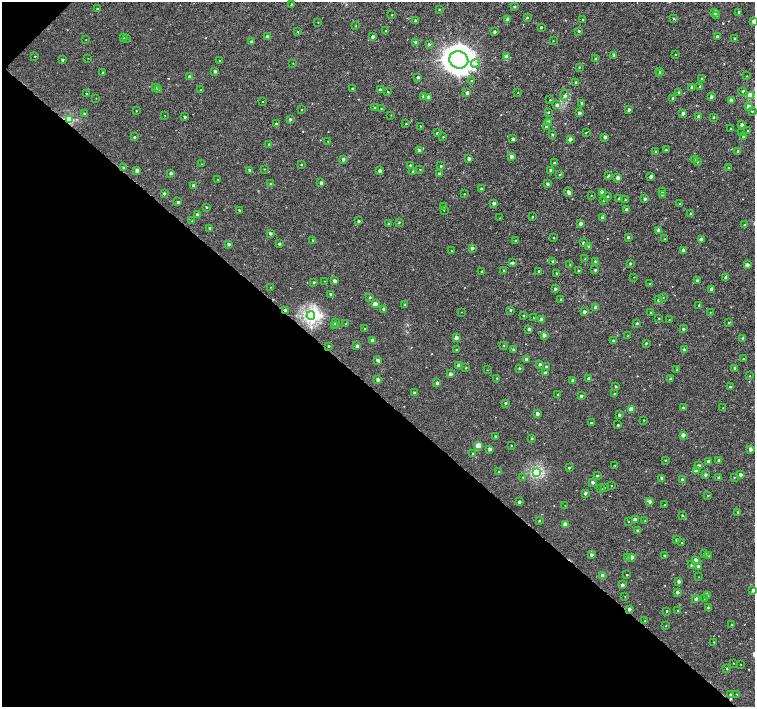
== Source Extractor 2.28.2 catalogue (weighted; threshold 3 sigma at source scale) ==
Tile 9 of 4 x 4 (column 1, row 3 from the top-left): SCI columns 80-1584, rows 1686-3094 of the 6099 x 6099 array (HDU 1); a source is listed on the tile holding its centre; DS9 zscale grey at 2 x 2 block average (1 PNG px = mean of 2 x 2 image px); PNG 757 x 709 px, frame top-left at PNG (2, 2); each listed source drawn as its Kron ellipse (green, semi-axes under 4 px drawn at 4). Shown black and unused: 45% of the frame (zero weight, under 3 of 6 exposures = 3% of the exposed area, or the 3 px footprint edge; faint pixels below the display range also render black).
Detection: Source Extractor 2.28.2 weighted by HDU 2 'WHT'; one run over the whole footprint, this tile lists its part. Background 2.24e-04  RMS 0.0012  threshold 0.00491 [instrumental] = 3 sigma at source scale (4.09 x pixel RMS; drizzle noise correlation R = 1.36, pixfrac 0.8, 0.0396/0.0396 arcsec/px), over >= 5 px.
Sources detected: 382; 2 cosmic-ray / hot-pixel residue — neither listed nor drawn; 1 coinciding with a brighter row at this scale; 1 inside a brighter listed object's ellipse — not listed separately; the other 378 listed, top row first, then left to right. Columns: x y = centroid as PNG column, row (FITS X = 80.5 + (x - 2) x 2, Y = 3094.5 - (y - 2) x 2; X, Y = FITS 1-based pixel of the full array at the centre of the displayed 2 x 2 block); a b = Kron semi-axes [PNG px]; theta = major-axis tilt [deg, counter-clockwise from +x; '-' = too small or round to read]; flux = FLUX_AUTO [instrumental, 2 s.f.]
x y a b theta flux
291 4 2 2 - 0.19
515 7 3 2 - 0.3
97 9 2 2 - 0.37
439 9 2 2 - 0.2
715 12 2 2 - 1.7
739 12 2 2 - 1
392 15 2 2 - 0.13
717 15 2 2 - 0.85
527 18 2 2 - 0.29
507 19 3 2 - 0.64
583 19 2 2 - 0.2
673 19 3 2 - 0.24
415 20 2 2 - 0.27
754 21 2 2 - 1.5
318 22 2 2 - 0.11
356 26 3 2 - 0.11
541 27 2 2 - 0.34
386 31 2 2 - 0.17
579 31 2 2 - 0.29
298 32 2 2 - 0.18
494 32 2 2 - 0.63
717 36 2 2 - 0.6
267 37 2 2 - 1.5
373 37 2 2 - 0.87
124 38 2 2 - 0.11
734 38 2 2 - 0.19
127 39 2 2 - 0.13
86 40 2 2 - 0.1
553 41 2 2 - 0.096
252 42 2 2 - 0.89
416 43 3 2 - 0.79
429 44 3 3 - 0.35
614 55 2 2 - 0.59
675 55 2 2 - 0.14
35 56 2 2 - 0.15
506 57 2 2 - 2.8
88 58 2 2 - 0.085
596 59 2 2 - 0.73
62 60 2 2 - 0.46
220 60 2 2 - 0.28
459 60 9 8 - 360
293 63 2 2 - 0.095
476 64 4 4 - 0.56
579 67 3 2 - 0.22
215 71 2 2 - 0.86
660 71 3 2 - 0.37
103 73 2 2 - 0.3
660 74 2 2 - 0.28
747 76 3 2 - 0.12
190 77 2 2 - 1
418 77 2 2 - 0.62
702 79 2 2 - 0.86
471 81 3 2 - 0.17
576 83 2 2 - 0.94
700 86 3 2 - 0.37
155 87 3 2 - 0.49
692 87 2 2 - 1
352 89 3 2 - 0.31
159 90 2 2 - 0.96
201 90 2 2 - 0.13
380 90 2 2 - 1.1
743 91 3 2 - 0.29
388 92 2 2 - 0.19
679 92 2 2 - 0.42
467 93 2 2 - 1.2
518 93 2 2 - 0.13
87 94 2 2 - 0.32
565 95 5 2 - 0.31
423 96 3 2 - 0.53
750 96 3 2 - 7.5
428 97 2 2 - 0.88
711 97 2 2 - 0.99
96 98 2 2 - 0.087
673 98 2 2 - 0.31
550 100 2 2 - 0.39
262 101 2 2 - 0.091
731 101 2 2 - 1.9
582 103 2 2 - 0.47
557 105 2 2 - 1.2
748 106 2 2 - 1.4
375 108 2 2 - 0.44
302 109 2 2 - 0.12
381 109 2 2 - 0.12
629 110 2 2 - 0.66
136 111 2 2 - 0.14
752 111 2 2 - 0.2
548 112 2 2 - 0.25
579 113 2 2 - 0.97
683 113 2 2 - 1.1
85 114 2 2 - 0.61
165 115 2 2 - 0.15
391 115 2 2 - 0.1
699 116 2 2 - 1.3
185 117 2 2 - 0.47
713 117 2 2 - 0.3
69 119 3 3 - 16
290 119 2 2 - 0.51
548 123 2 2 - 2.4
276 124 2 2 - 0.53
406 124 2 2 - 0.19
742 125 2 2 - 1
420 126 2 2 - 0.17
546 127 3 2 - 0.39
731 129 2 2 - 0.29
748 131 2 2 - 0.14
437 133 2 2 - 0.4
586 133 2 2 - 0.27
742 133 3 2 - 0.27
552 134 2 2 - 0.36
134 137 2 2 - 0.33
443 137 2 2 - 0.17
605 137 2 2 - 1.1
743 137 2 2 - 0.86
513 139 2 2 - 1.1
570 139 2 2 - 1.4
328 141 2 2 - 0.11
269 144 2 2 - 0.19
666 150 2 2 - 0.37
419 151 2 2 - 1.3
656 151 2 2 - 0.37
738 151 2 2 - 0.42
511 156 2 2 - 1.1
343 159 2 2 - 0.94
469 159 2 2 - 1.1
695 159 2 2 - 0.82
698 162 3 2 - 0.13
554 163 2 2 - 0.33
202 164 2 2 - 0.07
301 165 2 2 - 0.23
410 165 2 2 - 0.28
441 166 2 2 - 0.4
123 167 3 2 - 0.32
728 168 2 2 - 0.21
264 169 2 2 - 0.13
420 169 2 2 - 0.16
137 170 2 2 - 1.3
249 170 2 2 - 0.5
379 170 2 2 - 0.92
551 170 2 2 - 0.78
413 171 2 2 - 0.39
171 173 2 2 - 0.87
439 174 2 2 - 0.71
560 175 2 2 - 0.28
608 176 3 2 - 0.38
651 176 2 2 - 1.2
618 178 2 2 - 2.3
217 179 2 2 - 0.1
321 183 2 2 - 1.2
271 184 2 2 - 0.51
547 184 2 2 - 0.72
194 186 2 2 - 1.6
482 189 2 2 - 0.93
662 191 2 2 - 0.75
568 192 5 2 - 1.2
164 193 2 2 - 0.61
602 193 3 2 - 1.2
464 194 2 2 - 0.12
591 195 2 2 - 0.081
662 195 2 2 - 0.64
608 196 2 2 - 0.32
619 198 2 2 - 0.34
645 199 2 2 - 0.88
604 200 2 2 - 0.25
625 200 2 2 - 0.14
178 202 2 2 - 0.67
494 203 2 2 - 1.2
680 203 2 2 - 0.2
444 206 2 2 - 0.28
207 207 2 2 - 0.33
239 210 2 2 - 0.25
444 210 2 2 - 0.099
626 210 2 2 - 1.3
691 214 2 2 - 0.74
197 215 2 2 - 0.72
532 217 2 2 - 0.2
500 218 2 2 - 0.088
603 218 2 2 - 1.7
192 221 2 2 - 0.076
359 221 2 2 - 0.44
399 222 2 2 - 0.24
581 223 2 2 - 1.4
389 224 2 2 - 0.38
744 225 2 2 - 0.37
210 229 2 2 - 0.76
658 230 2 2 - 1.2
270 233 2 2 - 0.66
628 237 2 2 - 0.49
554 238 2 2 - 0.18
664 239 2 2 - 0.18
701 239 2 2 - 1
313 241 2 2 - 0.76
515 241 2 2 - 0.14
583 243 2 2 - 0.46
229 244 2 2 - 0.83
279 244 2 2 - 0.74
589 247 2 2 - 0.62
472 248 2 2 - 0.96
683 250 2 2 - 1.2
452 251 2 2 - 0.14
585 259 2 2 - 0.11
553 261 2 2 - 0.31
595 261 2 2 - 0.44
512 263 3 2 - 0.59
630 264 2 2 - 0.44
570 265 2 2 - 0.15
747 265 2 2 - 1.6
579 270 2 2 - 0.23
595 270 2 2 - 0.41
504 271 2 2 - 0.73
539 271 2 2 - 0.27
482 272 2 2 - 0.4
557 273 2 2 - 0.4
634 277 2 2 - 0.12
726 278 2 2 - 1.1
324 281 2 2 - 0.077
334 281 2 2 - 0.89
697 281 2 2 - 1.3
314 282 2 2 - 0.36
650 284 2 2 - 0.21
271 287 2 2 - 0.086
555 289 2 2 - 0.69
712 289 2 2 - 1.4
331 294 2 2 - 0.84
370 297 2 2 - 0.34
663 297 2 2 - 0.11
561 299 2 2 - 0.25
658 300 2 2 - 0.51
375 304 2 2 - 3.2
405 305 2 2 - 0.45
699 305 2 2 - 0.37
595 308 2 2 - 1.6
384 309 2 2 - 1.2
285 310 2 2 - 0.66
511 310 2 2 - 0.3
462 312 2 2 - 0.098
584 312 2 2 - 1
710 312 2 2 - 0.099
651 313 2 2 - 0.36
311 316 4 4 - 60
524 316 2 2 - 0.28
533 318 2 2 - 0.12
659 318 2 2 - 0.14
541 319 2 2 - 1.2
669 320 2 2 - 0.11
336 323 2 2 - 1.1
637 323 2 2 - 0.44
729 323 2 2 - 0.23
346 324 2 2 - 0.16
334 326 3 2 - 0.31
365 328 2 2 - 0.16
529 329 2 2 - 1.1
683 329 2 2 - 0.59
544 335 2 2 - 1.5
627 336 2 2 - 0.088
456 337 2 2 - 1.4
743 339 2 2 - 0.82
372 340 2 2 - 1.2
613 340 2 2 - 0.62
646 343 3 2 - 0.25
504 345 3 2 - 0.21
329 346 2 2 - 0.36
357 346 2 2 - 1.1
514 349 2 2 - 0.71
684 349 2 2 - 0.44
456 350 2 2 - 0.36
526 359 2 2 - 0.59
743 359 2 2 - 0.24
378 360 3 2 - 0.88
540 364 2 2 - 0.74
459 365 2 2 - 2.2
546 367 2 2 - 0.39
466 368 2 2 - 0.17
519 368 2 2 - 0.45
735 368 2 2 - 0.7
487 370 2 2 - 0.093
677 370 3 3 - 0.26
545 373 2 2 - 1.1
450 374 2 2 - 1.2
750 376 2 2 - 0.17
497 378 2 2 - 0.21
671 378 3 2 - 0.22
589 379 2 2 - 1.3
378 380 2 2 - 1.2
572 380 2 2 - 0.75
437 383 2 2 - 1.1
616 386 2 2 - 0.29
730 387 2 2 - 0.39
414 393 2 2 - 0.58
614 393 2 2 - 0.14
558 394 2 2 - 0.14
581 396 2 2 - 0.7
505 403 2 2 - 0.51
683 408 2 2 - 0.78
723 408 2 2 - 0.11
631 409 2 2 - 2.9
537 414 2 2 - 1.3
619 415 2 2 - 0.59
643 420 2 2 - 0.13
591 423 2 2 - 0.6
618 425 2 2 - 0.31
683 435 2 2 - 1.7
496 437 2 2 - 0.65
532 438 2 2 - 0.26
511 445 2 2 - 0.17
478 446 3 2 - 4.2
490 449 2 2 - 1.2
751 449 2 2 - 1.6
473 454 2 2 - 0.55
665 460 2 2 - 0.17
719 460 2 2 - 0.67
708 461 2 2 - 0.89
615 465 2 2 - 0.11
699 466 2 2 - 1
569 468 2 2 - 0.34
696 470 2 2 - 1.5
499 471 2 2 - 0.16
536 473 3 3 - 32
597 475 2 2 - 0.4
705 475 2 2 - 0.66
741 475 2 2 - 0.82
523 477 2 2 - 0.15
734 477 2 2 - 0.12
662 478 2 2 - 0.85
719 478 2 2 - 0.78
682 480 3 2 - 1.3
593 482 2 2 - 1.2
611 486 2 2 - 0.14
605 488 2 2 - 0.12
601 489 2 2 - 0.33
585 493 2 2 - 0.8
708 495 2 2 - 0.2
650 501 2 2 - 1.4
519 502 2 2 - 0.82
565 505 2 2 - 0.088
665 505 2 2 - 0.17
737 512 2 2 - 0.22
682 516 2 2 - 0.29
635 520 2 2 - 1.7
539 521 2 2 - 0.31
628 521 2 2 - 0.13
645 521 2 2 - 0.12
565 524 2 2 - 2.2
637 530 2 2 - 0.26
677 540 2 2 - 0.53
682 543 2 2 - 0.22
705 554 2 2 - 0.45
591 555 2 2 - 1
664 555 2 2 - 0.29
709 555 2 2 - 0.2
632 557 2 2 - 1.4
627 558 3 2 - 0.32
695 561 3 2 - 3.4
691 565 3 2 - 0.3
698 566 2 2 - 0.59
627 575 2 2 - 0.25
603 576 2 2 - 2.4
699 577 2 2 - 0.076
679 581 2 2 - 1
622 585 2 2 - 0.99
753 590 2 2 - 1.1
677 592 2 2 - 0.83
708 595 3 3 - 0.27
625 596 2 2 - 0.092
696 599 2 2 - 0.85
704 599 2 2 - 0.09
708 608 2 2 - 1
629 609 2 2 - 0.94
678 610 2 2 - 0.14
667 611 2 2 - 0.32
645 621 2 2 - 0.13
732 625 2 2 - 0.48
666 626 2 2 - 0.16
714 642 2 2 - 0.19
733 663 2 2 - 0.1
741 664 2 2 - 0.085
727 669 2 2 - 0.22
736 694 2 2 - 0.1
731 695 2 2 - 0.86
Overlapping masked pixels (flux is a lower limit): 2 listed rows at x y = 69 119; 285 310
Isophote crosses this tile's border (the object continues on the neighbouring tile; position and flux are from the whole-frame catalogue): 2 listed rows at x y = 754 21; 753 590